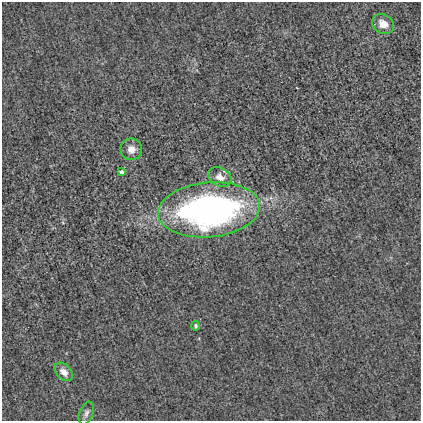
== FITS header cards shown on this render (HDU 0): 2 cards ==
NAXIS1  =                  419
NAXIS2  =                  419

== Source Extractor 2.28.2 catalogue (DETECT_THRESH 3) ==
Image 419 x 419 px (HDU 0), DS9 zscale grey, 1 PNG px = 1 image px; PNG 423 x 423 px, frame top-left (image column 1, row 419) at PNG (2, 2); each listed source drawn as its Kron ellipse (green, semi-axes under 4 px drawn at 4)
Background -2.95e-04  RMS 0.013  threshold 0.0377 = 3 sigma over >= 5 px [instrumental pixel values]
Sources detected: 8; all 8 listed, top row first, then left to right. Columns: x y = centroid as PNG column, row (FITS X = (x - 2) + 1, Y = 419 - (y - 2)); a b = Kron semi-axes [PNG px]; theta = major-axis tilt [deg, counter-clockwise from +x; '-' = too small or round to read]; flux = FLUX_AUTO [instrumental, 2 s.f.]
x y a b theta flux
383 24 11 9 -32 9.4
131 149 11 11 - 7.1
121 172 4 3 - 2.7
220 177 12 9 -27 8.2
209 210 51 27 5 350
196 326 5 4 - 1.5
64 372 10 7 -47 6.9
86 413 12 6 68 3.3